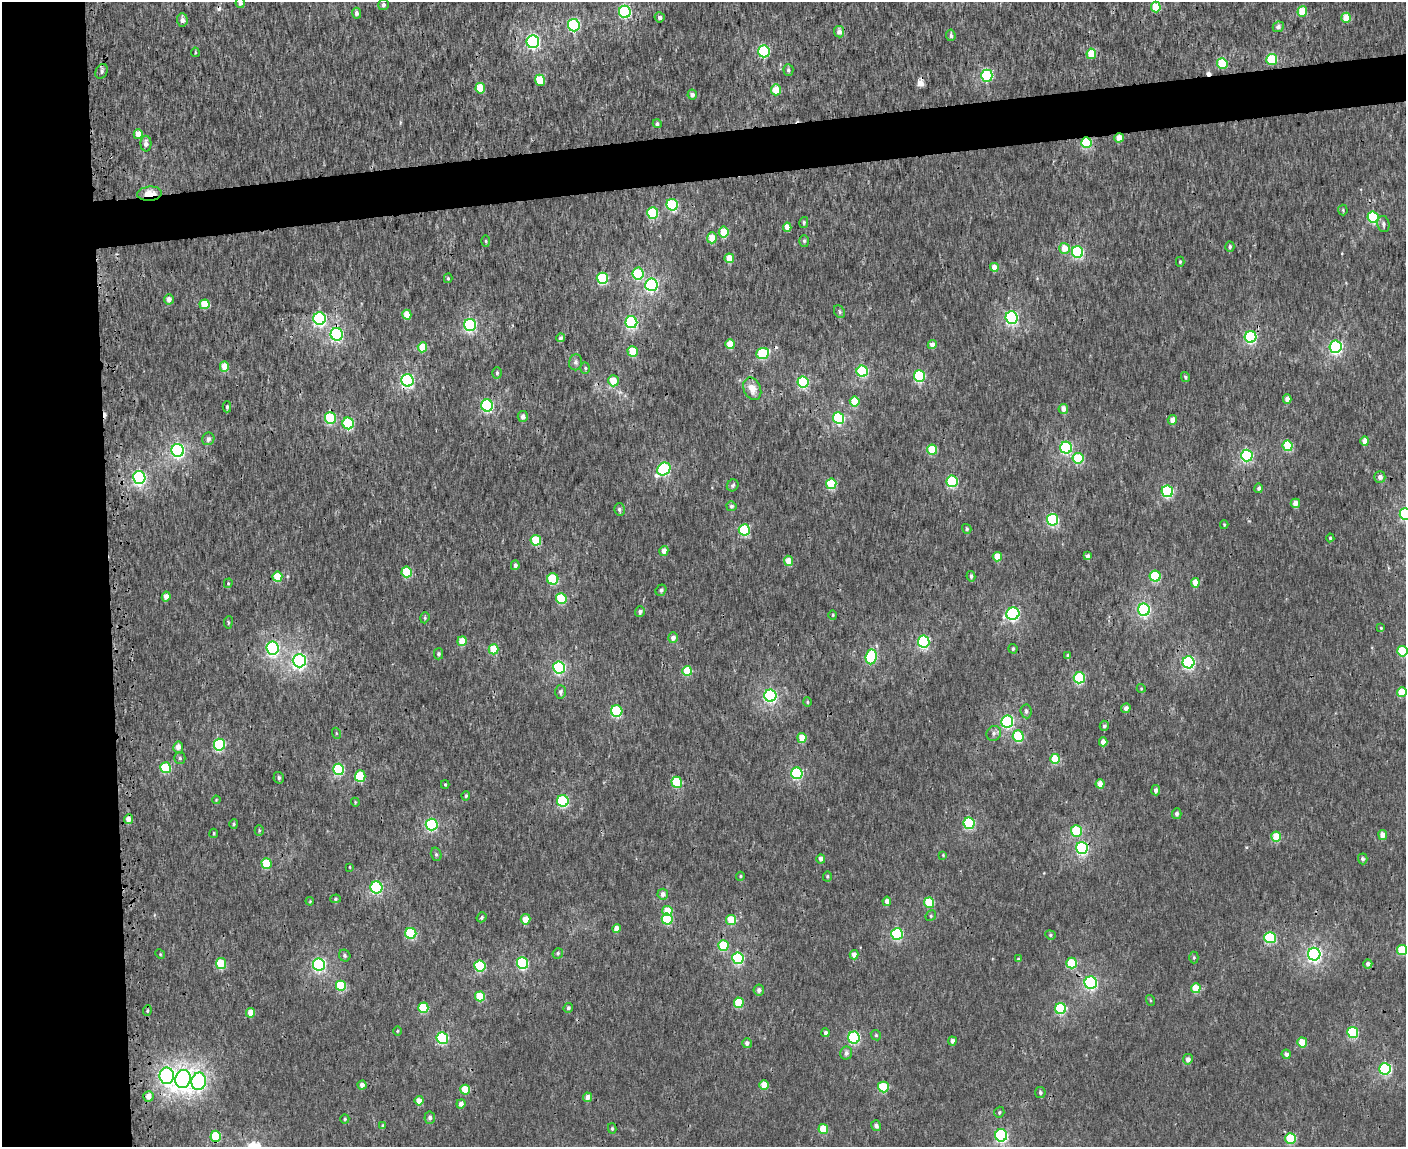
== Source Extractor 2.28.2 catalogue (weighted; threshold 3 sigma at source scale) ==
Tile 7 of 3 x 4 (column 1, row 3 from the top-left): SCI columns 150-1553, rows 1153-2297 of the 4468 x 4596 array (HDU 1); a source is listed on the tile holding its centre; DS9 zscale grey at full resolution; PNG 1408 x 1149 px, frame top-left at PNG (2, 2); each listed source drawn as its Kron ellipse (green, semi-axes under 4 px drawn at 4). Shown black and unused: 11% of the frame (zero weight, under 3 of 4 exposures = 6% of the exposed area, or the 3 px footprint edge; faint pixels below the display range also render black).
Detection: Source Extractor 2.28.2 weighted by HDU 2 'WHT'; one run over the whole footprint, this tile lists its part. Background 2.24e-04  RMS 0.0014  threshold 0.0064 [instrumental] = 3 sigma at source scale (4.5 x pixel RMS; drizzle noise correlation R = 1.50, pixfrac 1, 0.0396/0.0396 arcsec/px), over >= 5 px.
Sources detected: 290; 5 cosmic-ray / hot-pixel residue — neither listed nor drawn; the other 285 listed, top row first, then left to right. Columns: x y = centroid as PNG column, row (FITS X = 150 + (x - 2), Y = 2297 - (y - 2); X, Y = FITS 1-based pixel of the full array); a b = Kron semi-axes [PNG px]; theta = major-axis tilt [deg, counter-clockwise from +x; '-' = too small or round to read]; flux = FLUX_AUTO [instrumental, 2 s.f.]
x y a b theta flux
240 3 5 4 - 0.62
383 5 5 5 - 0.55
1156 7 5 5 - 4
625 12 6 6 - 19
1302 12 5 5 - 4.5
356 13 5 4 - 0.51
660 17 5 5 - 0.55
1346 18 5 4 - 2.6
182 20 7 5 -88 0.66
574 25 6 6 - 19
1278 27 6 5 - 0.45
839 32 5 5 - 0.82
951 35 6 4 -84 0.4
533 42 6 6 - 29
764 51 6 5 - 15
195 52 4 2 - 0.14
1091 54 5 5 - 3.1
1272 59 5 5 - 8.5
1222 63 5 5 - 6.2
788 70 6 5 - 0.32
102 71 7 5 62 0.44
987 76 6 5 - 17
540 80 5 5 - 4
480 88 5 5 - 3.6
776 90 5 5 - 2.6
692 95 5 5 - 0.64
657 124 4 4 - 0.39
138 134 5 4 - 2.2
1119 138 5 4 - 1.5
1086 142 5 5 - 9.2
146 144 8 5 -88 0.67
150 194 12 7 6 2.8
672 205 6 5 - 11
1343 210 5 4 - 0.17
653 213 6 5 - 8.4
1373 217 6 5 - 11
804 222 5 4 - 0.25
1383 224 8 6 -78 0.46
787 227 4 4 - 1.6
724 232 5 5 - 3.7
712 238 5 5 - 2
486 241 5 3 - 0.17
804 241 6 5 - 0.26
1230 247 5 4 - 0.32
1064 248 5 5 - 1.9
1078 252 6 5 - 14
729 258 5 4 - 1.9
1180 262 5 4 - 0.2
994 267 4 4 - 1.5
638 274 6 5 - 8.6
448 278 5 4 - 0.21
602 278 5 5 - 12
651 285 6 6 - 26
169 299 5 5 - 0.87
205 304 5 5 - 3.1
839 312 7 5 -59 0.29
407 315 5 4 - 2.3
1012 318 6 6 - 25
320 319 6 6 - 24
631 322 6 6 - 20
470 325 6 6 - 20
337 334 6 6 - 22
1251 337 6 6 - 18
561 338 4 4 - 0.32
730 344 5 4 - 2.6
932 345 4 4 - 0.9
422 347 5 5 - 3
1336 347 6 6 - 27
633 351 5 5 - 3.6
763 353 6 5 - 8.8
576 362 8 6 81 0.39
224 367 5 4 - 2
585 368 5 4 - 0.23
862 371 5 5 - 15
497 373 5 4 - 0.22
919 376 6 5 - 11
1185 377 5 4 - 0.27
408 380 6 6 - 24
613 381 5 5 - 2.5
803 382 6 5 - 14
752 389 11 8 -65 1.6
1287 399 5 4 - 0.79
855 402 5 5 - 3.6
487 405 6 6 - 17
227 407 5 3 - 0.26
1063 409 5 5 - 0.93
523 417 5 5 - 0.73
330 418 6 5 - 7.8
839 418 6 5 - 15
1172 420 5 4 - 1.1
348 423 6 5 - 9.9
208 439 6 6 - 0.56
1365 441 4 4 - 1.3
1288 446 5 5 - 6.5
1066 448 6 6 - 17
178 450 6 6 - 31
932 450 5 5 - 5.2
1247 456 6 5 - 20
1078 458 5 5 - 6.1
664 469 7 6 - 17
139 477 6 6 - 27
1380 477 5 5 - 0.64
952 481 6 5 - 11
831 484 5 5 - 6.2
733 485 6 5 - 0.33
1259 488 5 4 - 0.44
1167 491 6 5 - 16
1295 503 5 4 - 1.2
731 506 5 5 - 0.39
619 509 6 5 - 0.41
1405 514 6 6 - 19
1053 520 6 5 - 17
1224 525 4 3 - 0.16
967 529 5 4 - 0.24
744 530 5 5 - 9.5
1330 538 4 4 - 0.19
536 540 5 5 - 5.2
664 551 5 4 - 1
1087 556 4 3 - 0.48
997 557 5 4 - 2.7
788 561 5 4 - 1.8
515 565 5 4 - 0.51
407 572 5 5 - 5.6
971 576 5 4 - 0.37
1155 576 5 5 - 8.5
277 577 5 5 - 3.6
553 579 5 5 - 8.4
228 583 5 4 - 0.18
1195 583 5 4 - 1.8
661 590 6 5 - 0.39
166 596 5 4 - 0.98
561 598 5 5 - 7
1144 610 6 6 - 26
640 612 5 5 - 0.44
1013 614 6 6 - 24
833 615 4 4 - 0.16
425 618 6 4 72 0.2
228 622 6 3 83 0.17
1381 628 4 4 - 0.17
673 638 5 5 - 0.74
462 641 5 4 - 2.3
924 642 6 5 - 18
272 648 6 6 - 28
494 649 5 5 - 3.7
1013 649 5 4 - 0.29
1402 651 5 5 - 6.5
439 654 5 4 - 0.31
1068 655 4 3 - 0.23
871 657 7 5 82 11
299 661 7 6 - 42
1188 662 6 6 - 24
559 667 6 6 - 22
687 671 5 5 - 3.7
1079 678 5 5 - 12
1141 688 4 3 - 0.11
560 692 7 5 -87 0.44
1402 692 5 5 - 3.9
770 696 6 6 - 28
807 702 4 4 - 0.16
1126 708 5 4 - 0.58
617 711 6 5 - 12
1026 711 7 5 -84 0.4
1007 722 6 6 - 21
1104 726 5 4 - 0.33
336 733 5 3 - 0.12
994 733 8 7 - 0.47
1018 736 6 5 - 6.7
802 738 5 4 - 2.2
1103 742 4 4 - 1.1
219 745 6 5 - 15
178 747 6 5 - 0.92
180 758 5 5 - 0.25
1055 759 5 5 - 5.7
166 768 5 5 - 7.1
338 769 6 5 - 11
797 773 6 5 - 15
360 776 6 5 - 5
279 778 6 5 - 0.31
677 782 5 5 - 7.3
1100 784 4 4 - 1.3
445 785 4 3 - 0.16
1156 790 5 4 - 0.61
466 796 5 4 - 0.25
216 800 4 3 - 0.12
563 801 6 5 - 13
355 802 4 3 - 0.14
1177 814 5 5 - 0.41
128 819 5 4 - 1.3
969 823 6 5 - 13
234 824 5 4 - 0.18
432 825 6 6 - 19
259 830 5 4 - 0.19
1076 831 6 5 - 6.7
214 833 4 2 - 0.14
1383 835 5 4 - 1.5
1276 837 5 5 - 3.5
1082 848 6 6 - 22
436 854 7 5 -75 0.29
943 855 4 4 - 0.13
821 859 5 4 - 0.65
1363 859 5 4 - 0.41
267 863 5 5 - 4.4
350 867 3 2 - 0.091
740 876 4 4 - 0.17
827 876 5 4 - 0.2
376 887 6 6 - 19
663 894 5 5 - 0.76
335 899 5 4 - 0.21
310 901 4 3 - 0.12
887 901 4 4 - 0.88
929 903 5 5 - 4.8
667 911 5 5 - 3.3
931 916 6 5 - 0.24
482 917 5 4 - 0.27
526 919 5 5 - 1.8
667 919 5 5 - 7.4
731 920 5 5 - 3.7
616 928 4 4 - 0.98
411 933 5 5 - 9
897 934 6 6 - 16
1050 935 5 4 - 0.22
1270 938 6 5 - 12
723 946 5 5 - 6
1402 950 5 5 - 6.1
558 953 5 5 - 0.3
160 954 5 4 - 0.16
1314 954 6 6 - 41
854 955 5 4 - 0.87
345 956 6 5 - 0.32
738 958 6 5 - 15
1194 958 6 4 89 0.2
1018 959 4 3 - 0.14
522 963 6 5 - 15
1072 963 5 5 - 5.5
221 964 5 5 - 4.8
1368 964 4 4 - 0.52
319 965 6 6 - 26
480 966 6 5 - 11
1091 983 6 6 - 24
341 986 5 5 - 6
1196 988 5 5 - 3.5
759 990 5 5 - 0.5
480 996 5 5 - 4.4
1150 1000 5 3 - 0.16
739 1003 5 5 - 3.9
423 1008 5 5 - 6.6
568 1008 5 4 - 0.33
1060 1009 5 5 - 13
147 1011 5 3 - 0.21
251 1013 5 4 - 1.9
398 1031 5 3 - 0.14
1353 1032 5 5 - 12
826 1033 4 4 - 0.51
876 1035 5 4 - 0.2
854 1037 6 6 - 16
442 1038 6 5 - 14
952 1041 4 4 - 0.61
1302 1042 5 5 - 2.5
747 1043 5 5 - 0.57
846 1053 6 6 - 0.55
1286 1054 5 4 - 0.6
1188 1059 5 5 - 0.71
1385 1069 6 5 - 21
167 1076 8 7 - 26
183 1079 9 7 74 78
199 1081 9 7 79 28
362 1085 4 4 - 0.72
764 1085 5 4 - 2.4
883 1087 5 5 - 6.1
465 1090 5 5 - 3.1
1040 1093 5 5 - 0.3
148 1096 5 5 - 1.1
588 1097 5 4 - 0.99
419 1101 4 4 - 1.5
461 1104 5 4 - 0.75
999 1112 6 5 - 0.23
430 1118 6 5 - 0.46
345 1119 4 4 - 0.23
383 1126 4 3 - 0.31
876 1126 5 5 - 0.52
612 1128 5 4 - 0.21
823 1129 5 5 - 3.8
1001 1135 6 6 - 21
216 1136 5 5 - 5.8
1290 1138 5 5 - 8.1
Overlapping masked pixels (flux is a lower limit): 11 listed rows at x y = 1119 138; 1086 142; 150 194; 337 334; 1251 337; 408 380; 330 418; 1082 848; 167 1076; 183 1079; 216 1136
Isophote crosses this tile's border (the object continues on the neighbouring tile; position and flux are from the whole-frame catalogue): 4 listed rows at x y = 240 3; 1405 514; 1402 651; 1402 950